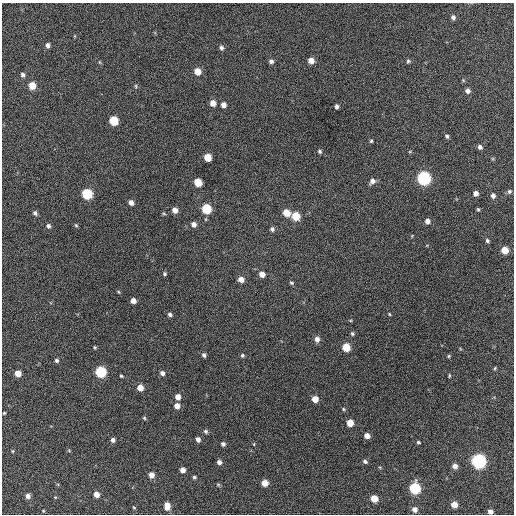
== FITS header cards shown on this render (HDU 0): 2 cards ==
NAXIS1  =                  512 / Axis length
NAXIS2  =                  512 / Axis length

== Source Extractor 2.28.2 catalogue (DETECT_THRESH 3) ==
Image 512 x 512 px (HDU 0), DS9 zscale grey, 1 PNG px = 1 image px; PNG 516 x 516 px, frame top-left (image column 1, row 512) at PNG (2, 3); no overlay
Background 186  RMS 13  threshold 40.1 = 3 sigma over >= 5 px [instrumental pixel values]
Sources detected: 100; all 100 listed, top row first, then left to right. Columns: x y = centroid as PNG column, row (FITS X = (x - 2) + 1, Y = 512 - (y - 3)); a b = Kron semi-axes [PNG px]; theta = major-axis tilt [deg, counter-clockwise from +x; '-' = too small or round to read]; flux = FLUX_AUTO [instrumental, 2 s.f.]
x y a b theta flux
453 17 6 5 - 2800
47 45 5 5 - 3300
221 48 6 5 - 2300
311 60 5 5 - 7400
271 61 5 5 - 2400
408 61 6 5 - 1600
99 62 6 3 -70 960
197 71 6 5 - 11000
23 75 5 5 - 2100
32 86 6 5 - 14000
136 86 7 3 -82 990
468 91 6 5 - 3300
213 103 6 5 - 6800
223 105 5 4 - 4800
337 106 4 4 - 2400
113 121 6 5 - 34000
447 136 5 5 - 1700
371 141 5 4 - 1200
480 147 5 5 - 2600
320 151 6 5 - 1500
207 157 6 5 - 18000
424 178 6 6 - 190000
372 181 8 6 38 4200
198 182 6 5 - 19000
509 191 6 5 - 1800
476 193 5 5 - 4300
87 194 6 6 - 59000
493 196 6 5 - 3200
131 202 5 5 - 4300
206 209 6 6 - 45000
478 209 4 4 - 1100
175 210 6 5 - 5600
35 213 5 5 - 2100
164 213 5 4 - 1100
286 213 6 6 - 13000
296 216 6 5 - 24000
427 221 5 5 - 4100
194 224 6 5 - 4100
76 225 5 4 - 1200
48 226 5 5 - 2200
272 229 5 5 - 2300
487 241 5 5 - 1600
505 250 5 5 - 13000
164 274 5 5 - 1400
262 274 6 5 - 6000
241 280 6 5 - 6500
291 283 5 4 - 1300
133 301 5 4 - 5400
170 314 5 4 - 2100
389 314 4 3 - 820
352 333 5 4 - 1500
317 339 6 6 - 4400
95 347 4 3 - 1000
346 347 6 5 - 22000
204 355 5 4 - 2200
242 355 5 4 - 1500
449 356 5 4 - 1000
57 360 6 5 - 1600
495 368 5 4 - 940
101 372 6 6 - 77000
18 373 5 5 - 10000
162 373 6 5 - 3100
449 375 4 3 - 970
121 376 4 3 - 1100
140 388 5 5 - 9700
178 397 5 5 - 5800
315 399 5 5 - 9000
177 406 5 5 - 6100
343 409 4 4 - 1100
4 413 3 3 - 1000
144 418 5 4 - 1100
350 423 5 5 - 13000
206 431 5 5 - 1900
367 436 5 4 - 5800
198 439 5 4 - 3300
113 440 5 4 - 3100
418 442 4 4 - 1300
223 444 4 4 - 2400
254 444 4 3 - 660
13 451 5 3 - 890
365 461 5 5 - 2200
479 461 6 6 - 240000
219 462 5 5 - 3400
455 466 5 5 - 4600
182 470 5 4 - 5400
151 475 5 5 - 5900
194 477 4 4 - 1600
265 483 5 5 - 10000
218 484 6 4 -1 1200
415 488 6 6 - 78000
96 494 5 5 - 7200
28 496 5 5 - 3600
55 497 4 3 - 720
374 499 5 5 - 14000
454 504 5 5 - 8600
167 506 8 6 -88 7600
134 507 4 3 - 960
415 509 5 5 - 4900
43 511 3 2 - 690
490 512 4 4 - 4200
At the frame edge (FLAGS 8, measured only in part): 1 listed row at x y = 490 512